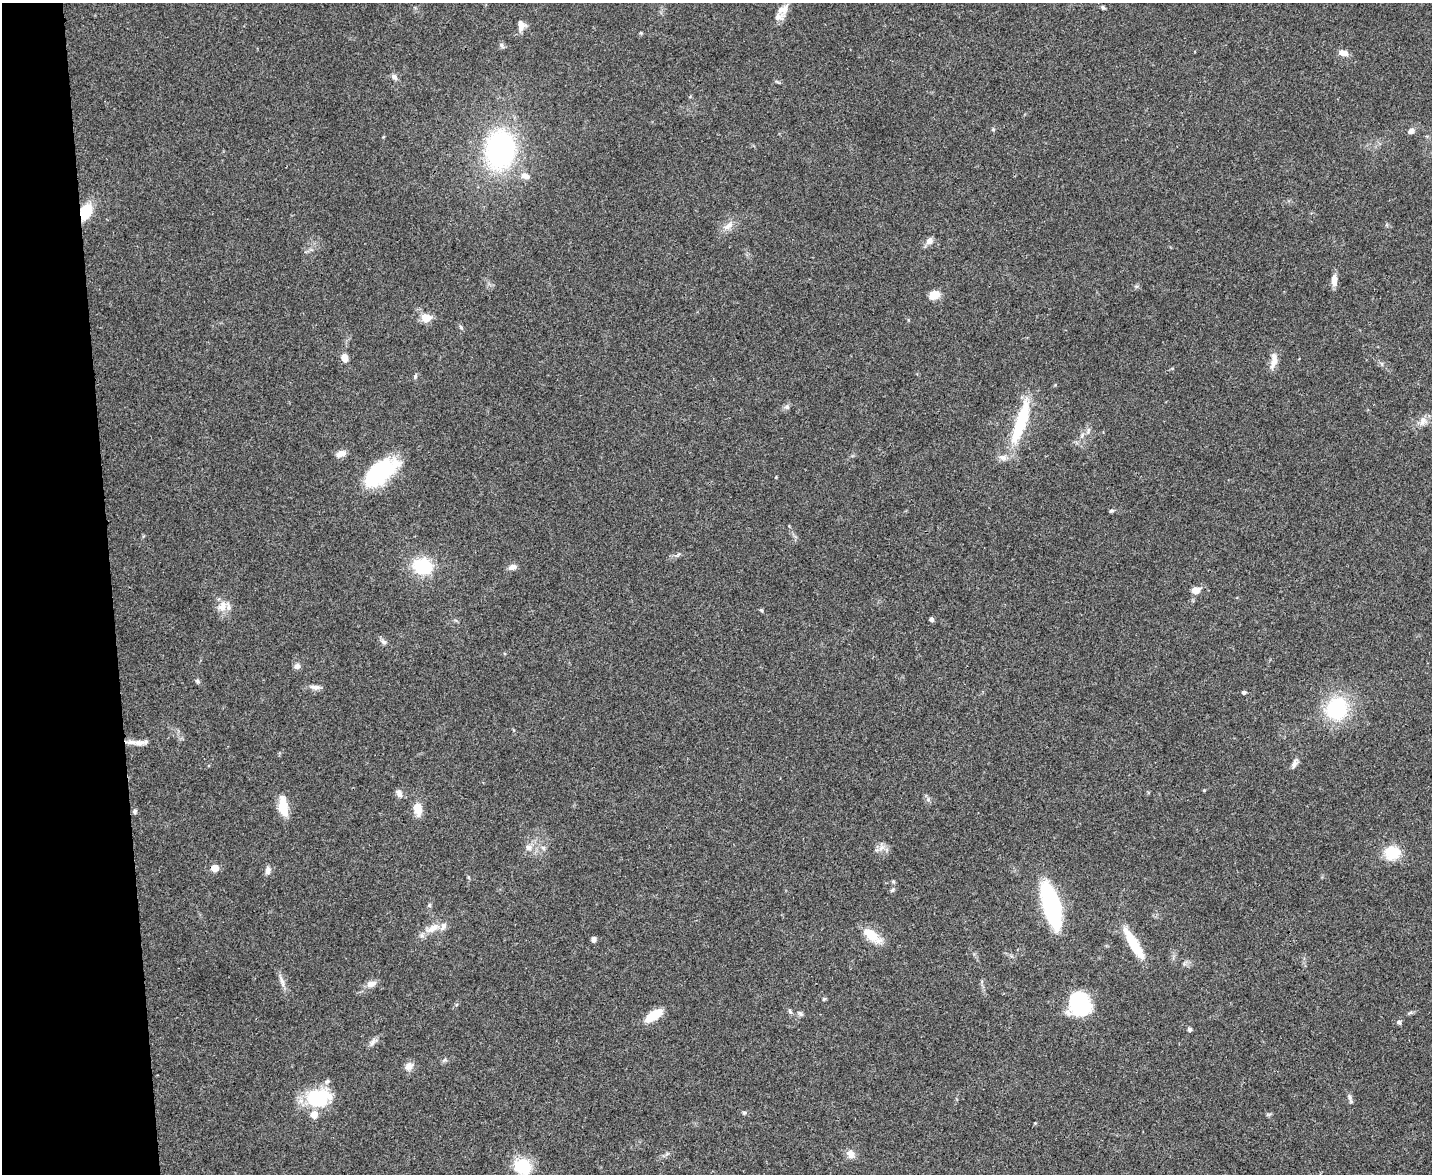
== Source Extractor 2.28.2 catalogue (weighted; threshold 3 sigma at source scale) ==
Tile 4 of 3 x 4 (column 1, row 2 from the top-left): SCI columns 134-1563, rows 2344-3515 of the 4665 x 4686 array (HDU 1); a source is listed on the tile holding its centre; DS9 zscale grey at full resolution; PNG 1434 x 1176 px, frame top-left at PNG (2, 3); no overlay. Shown black and unused: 8% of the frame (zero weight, under 3 of 4 exposures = <1% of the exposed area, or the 3 px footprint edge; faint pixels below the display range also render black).
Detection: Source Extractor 2.28.2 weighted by HDU 2 'WHT'; one run over the whole footprint, this tile lists its part. Background 0.0555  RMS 0.0047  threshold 0.021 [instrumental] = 3 sigma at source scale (4.5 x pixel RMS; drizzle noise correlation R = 1.50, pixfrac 1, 0.05/0.05 arcsec/px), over >= 5 px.
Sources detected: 83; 6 inside a brighter listed object's ellipse — not listed separately; the other 77 listed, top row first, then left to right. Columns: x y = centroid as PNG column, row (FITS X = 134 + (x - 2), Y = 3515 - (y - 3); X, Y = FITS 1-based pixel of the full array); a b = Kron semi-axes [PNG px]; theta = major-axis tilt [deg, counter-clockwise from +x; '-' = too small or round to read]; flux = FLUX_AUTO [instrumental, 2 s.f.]
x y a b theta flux
1103 7 6 5 - 0.69
785 9 16 8 76 3.9
521 25 14 9 88 3.3
641 33 5 3 - 0.46
501 45 7 5 -47 1
1343 53 11 6 -12 3.3
394 77 9 6 -42 1.6
993 129 5 4 - 0.59
1411 131 7 6 - 1.9
500 149 31 22 86 99
525 176 13 8 -11 2.7
86 212 12 8 64 18
728 226 16 7 38 3.4
929 241 10 8 28 2.6
1334 280 14 7 -90 3.3
934 295 11 9 22 5.4
426 318 11 9 -4 5.8
461 327 6 4 -71 0.7
344 358 7 6 - 4.4
1274 361 23 8 82 4.2
415 376 7 5 71 0.79
787 407 8 6 46 1.3
1423 421 13 9 65 3
1021 422 56 12 71 27
341 454 12 7 19 3.2
380 472 39 19 38 38
1111 511 7 4 6 0.71
422 566 14 12 -9 29
512 567 10 7 14 2.3
1196 590 8 7 - 4
222 606 16 12 73 5.1
761 610 6 3 -44 0.55
931 619 5 4 - 1.2
384 642 9 4 -35 1.2
297 666 7 7 - 1.8
197 681 7 4 -38 0.84
315 687 14 6 -7 2.2
1244 692 4 4 - 1.2
1336 708 23 20 73 35
139 743 15 8 -2 3.5
1294 764 13 6 68 1.7
1204 790 4 3 - 0.4
399 793 11 7 -63 1.9
928 799 6 5 - 1
283 806 23 10 -83 8.9
417 808 13 8 -77 7.1
135 811 6 5 - 1.1
528 847 8 8 - 2.2
543 848 7 5 -45 1.2
881 848 10 5 36 2
1392 853 12 11 - 17
215 868 5 5 - 9.6
268 870 9 7 72 2.1
893 890 7 5 44 0.89
429 905 6 4 -72 0.64
1051 905 40 14 -76 69
433 928 19 9 32 5.2
871 935 26 11 -40 8.9
594 939 7 5 83 1.3
1134 944 37 9 -59 16
282 981 16 5 -74 2.4
371 984 12 7 18 3.2
824 999 5 4 - 0.62
1079 1005 23 20 -69 33
790 1011 6 5 - 0.82
800 1013 8 4 -37 0.85
653 1015 17 8 34 12
1399 1022 6 6 - 0.93
1190 1029 5 4 - 1.4
373 1042 12 6 53 1.9
445 1060 6 4 -17 0.75
409 1066 12 10 44 2.9
318 1097 31 22 8 23
1350 1097 10 6 -69 1.4
744 1112 6 4 -1 0.68
851 1154 11 9 -57 3.1
523 1166 16 14 -30 19
Overlapping masked pixels (flux is a lower limit): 1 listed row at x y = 86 212